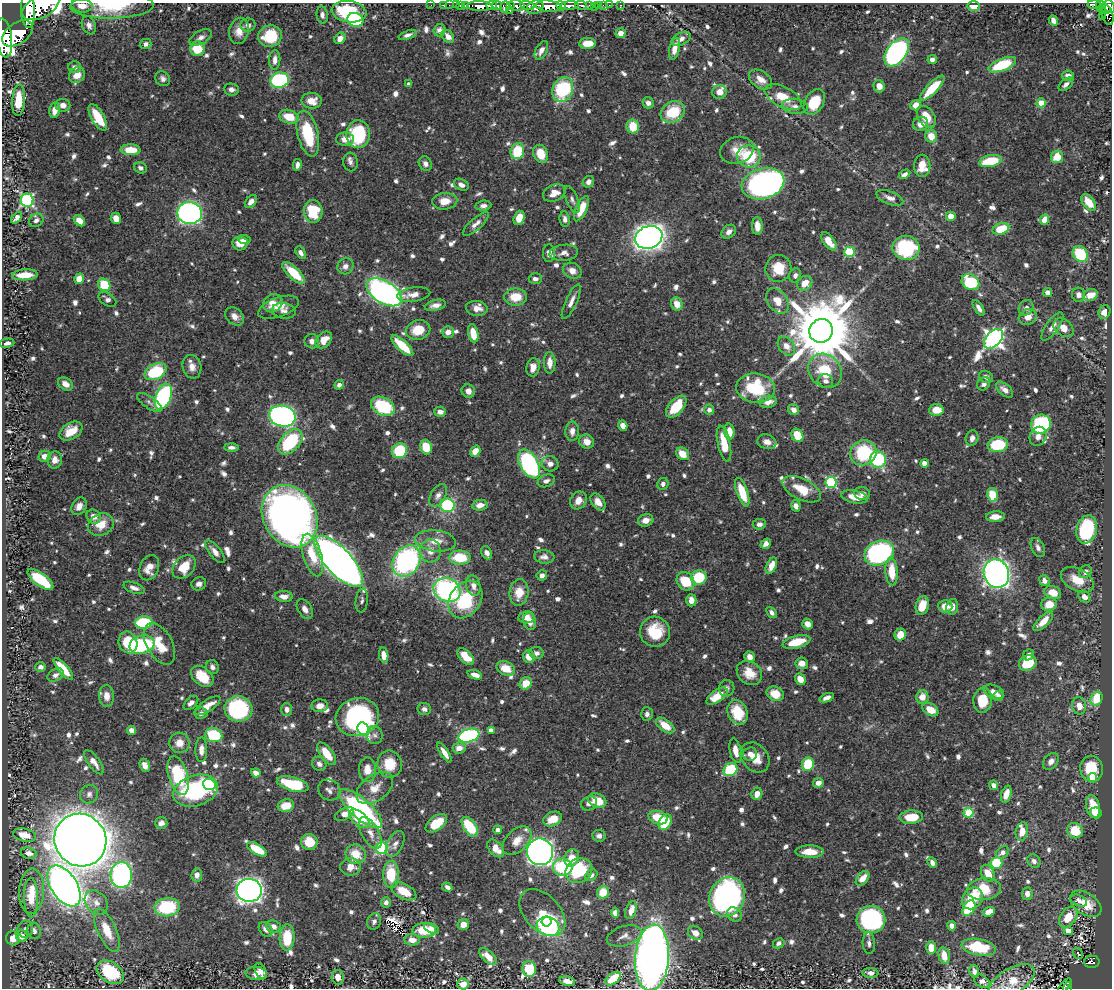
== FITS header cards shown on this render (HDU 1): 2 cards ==
NAXIS1  =                 1110
NAXIS2  =                  986

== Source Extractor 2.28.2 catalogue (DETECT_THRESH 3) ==
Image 1110 x 986 px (HDU 1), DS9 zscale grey, 1 PNG px = 1 image px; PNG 1114 x 990 px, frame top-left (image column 1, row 986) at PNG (2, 3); each listed source drawn as its Kron ellipse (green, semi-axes under 4 px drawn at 4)
Background 0.603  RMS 0.011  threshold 0.033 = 3 sigma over >= 5 px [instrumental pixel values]
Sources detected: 944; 1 with non-positive FLUX_AUTO (blend fragments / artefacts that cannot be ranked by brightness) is neither listed nor drawn; of the other 943, the 500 brightest by FLUX_AUTO listed and drawn (443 fainter detections omitted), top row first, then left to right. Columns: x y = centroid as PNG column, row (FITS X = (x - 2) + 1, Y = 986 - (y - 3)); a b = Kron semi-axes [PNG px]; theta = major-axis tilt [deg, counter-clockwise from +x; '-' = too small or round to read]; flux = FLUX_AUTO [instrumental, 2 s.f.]
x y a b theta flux
1094 4 6 3 -3 94
431 5 2 2 - 7.2
443 5 2 2 - 8.9
449 5 2 2 - 11
456 5 2 2 - 11
460 5 3 2 - 17
527 5 7 3 -13 330
581 5 6 3 -3 150
589 5 3 3 - 120
599 5 3 3 - 35
603 5 2 2 - 6.5
609 5 2 2 - 7.2
620 5 3 3 - 11
1100 5 4 4 - 140
82 6 11 6 -5 7.6
112 6 42 12 1 38
465 6 3 3 - 26
480 6 12 5 -1 1100
491 6 5 3 - 700
497 6 5 3 - 410
510 6 3 3 - 75
517 6 8 5 -17 560
548 6 13 5 -5 2100
561 6 5 3 - 510
569 6 9 4 4 820
973 6 6 5 - 9.3
1110 6 7 5 -61 380
41 7 20 11 28 3800
505 7 6 4 68 190
535 7 8 6 26 610
594 7 3 2 - 7.7
1102 9 4 3 - 52
28 10 18 7 -88 3200
510 10 3 3 - 70
1106 10 4 3 - 110
349 12 17 10 -8 40
322 15 8 5 -83 3.1
1107 15 11 5 -72 250
1102 16 3 2 - 12
355 20 8 7 - 54
1053 20 5 4 - 4.8
89 25 9 7 -68 4
248 25 7 6 - 3.5
439 30 6 6 - 3.2
239 31 13 9 77 8.7
17 33 17 10 35 3200
620 33 5 5 - 6.4
408 35 9 4 19 3.1
270 36 12 10 19 31
448 36 7 5 -50 4.7
201 37 12 6 28 3.8
4 38 19 8 -82 2700
340 38 6 5 - 5.3
681 39 10 6 27 4.5
588 43 8 5 2 12
146 44 6 5 - 3.1
197 49 7 7 - 23
675 49 11 5 77 7.7
541 50 10 5 63 4.7
897 52 16 9 53 210
932 59 5 4 - 3.4
275 60 10 5 87 4.5
1002 65 14 6 21 42
75 67 6 6 - 3.2
77 75 9 7 44 7.6
1068 76 6 5 - 5.1
163 79 8 7 - 2.9
279 80 9 7 9 90
761 80 13 8 -34 7
409 84 4 4 - 3.1
1066 84 8 5 39 3.6
879 86 6 5 - 7
932 88 16 5 46 27
231 89 7 6 - 3.5
563 90 12 10 66 59
719 92 7 7 - 6.7
783 97 20 10 -27 17
18 100 16 6 86 22
312 101 10 8 -3 9.4
814 102 14 9 58 24
648 103 6 5 - 3.7
1041 103 4 4 - 22
63 105 7 6 - 4.3
916 105 5 5 - 8.9
795 106 13 7 -7 4.2
55 110 8 5 79 7.1
673 112 13 10 30 30
98 117 15 6 -60 25
289 117 10 6 -16 16
926 117 12 8 -56 14
921 124 7 7 - 6.8
633 126 7 6 - 19
308 134 23 10 -77 39
358 134 14 12 86 58
931 136 6 6 - 11
345 139 9 6 2 6.9
131 150 10 5 -2 16
737 150 17 13 17 12
517 151 8 6 76 31
541 154 9 7 -66 16
749 156 12 11 - 38
1057 157 6 6 - 15
990 161 11 6 12 29
350 162 9 7 -83 3
425 164 7 6 - 3.4
297 165 6 4 77 3.4
922 166 11 8 -90 13
140 168 6 5 - 3
904 174 6 4 30 3.2
588 182 6 5 - 3.9
763 184 22 15 15 230
461 185 8 5 -27 4.2
554 193 12 8 22 7.5
890 198 14 6 -21 5.5
27 200 6 6 - 130
572 200 14 6 -67 3.2
251 201 7 5 54 3.9
445 201 12 8 5 10
1089 202 10 5 -51 11
483 206 8 5 7 3.5
581 209 13 5 65 16
313 211 11 9 -86 32
190 213 12 11 - 290
951 216 5 4 - 11
16 218 7 4 47 3.6
116 218 6 5 - 7
519 218 7 5 71 10
565 219 8 5 -82 3
36 220 7 6 - 3.3
1045 220 5 4 - 13
79 221 6 4 -44 8.2
476 224 16 6 41 4.5
757 226 9 5 -88 8.3
1001 229 8 5 18 22
729 232 8 6 42 4.1
649 237 14 11 20 640
244 240 6 4 -3 2.9
829 241 11 5 -54 10
240 243 7 7 - 7.9
906 248 14 12 -9 63
849 252 5 5 - 59
301 253 7 4 -59 3
549 253 9 6 87 3.9
564 253 14 8 6 5
1080 254 8 7 - 37
345 266 8 7 - 4.2
778 268 13 13 - 20
572 271 10 7 -25 5.7
294 273 15 5 -44 25
25 275 13 5 4 13
795 275 7 5 71 3
79 279 5 5 - 8.7
535 279 6 5 - 3.3
970 282 9 7 -34 44
805 283 8 7 - 10
104 285 6 5 - 29
384 292 20 11 -32 270
1048 292 4 4 - 4.4
414 294 17 7 7 6.3
1079 295 7 6 - 3.6
1090 295 7 5 16 11
515 297 11 8 1 15
107 299 10 6 -32 3.1
777 301 14 9 -55 12
571 302 19 5 65 5.6
273 303 10 8 33 8.8
677 304 7 5 -70 8.9
435 305 10 5 13 4.5
278 307 21 9 20 8.6
477 308 11 7 -6 6.3
979 308 9 4 -58 3.8
1026 308 8 7 - 3.5
284 311 12 7 -8 3.2
1104 312 7 5 70 7.8
235 316 10 8 -42 5.2
1028 317 9 7 26 7.1
1052 326 17 6 54 5.6
1063 328 11 8 -38 8.5
418 330 12 9 13 18
821 331 12 11 - 8700
448 332 6 5 - 5.1
473 333 9 5 -78 13
993 339 12 7 47 430
324 340 10 6 45 9.5
312 341 7 7 - 3.5
7 343 7 4 9 3
402 346 14 5 -43 25
786 346 10 7 -51 7.3
550 363 11 6 -89 7.2
192 367 12 9 -77 5.7
533 367 9 6 80 6.2
825 371 18 15 -47 29
155 372 11 7 26 52
986 377 7 5 -27 3.1
826 381 7 7 - 3.2
65 384 8 6 -31 6.6
984 384 7 6 - 3
339 385 5 4 - 3.2
755 388 19 14 -6 46
1005 390 10 5 -40 5.2
468 391 7 6 - 4.5
163 397 13 7 69 110
149 402 14 6 -34 2.9
768 402 9 6 8 6.8
383 406 12 8 -28 48
676 407 13 7 48 25
709 410 5 5 - 3
794 410 6 5 - 5
936 410 7 5 6 12
440 412 6 5 - 3.9
282 416 13 10 -13 290
1041 424 10 9 - 84
623 426 5 4 - 5.7
71 431 12 8 32 13
572 431 10 6 89 4.6
729 432 8 5 -84 10
797 435 7 5 -57 19
1038 436 10 8 69 5.2
972 438 8 6 73 4.5
290 442 15 9 46 61
587 442 7 7 - 6.9
767 442 10 7 -16 4.7
724 443 18 6 -77 17
998 445 10 7 7 42
231 447 7 4 -1 2.9
426 447 7 5 -72 21
399 451 8 7 - 33
475 451 6 4 55 9.1
863 453 13 12 - 50
683 454 7 5 -46 11
44 456 6 5 - 6.8
878 459 8 8 - 64
55 460 8 7 - 6
924 463 4 4 - 9.6
529 464 16 9 -61 150
550 464 8 7 - 4.7
546 481 9 6 22 3.2
831 482 5 5 - 91
663 484 6 5 - 3.2
802 489 21 10 -26 19
742 492 15 5 -71 22
862 493 8 6 -12 3.8
438 495 12 7 60 4.6
992 495 7 5 -78 26
855 497 13 6 -12 11
578 500 9 7 52 7
598 502 9 6 -53 6.1
447 505 7 6 - 70
480 505 7 5 10 5.6
79 506 9 7 59 5
796 506 6 4 -78 4.4
290 516 33 26 -61 630
94 517 7 6 - 5.9
995 517 9 5 4 7.6
646 520 8 6 16 5.5
759 524 6 5 - 3.3
101 525 13 10 25 13
1087 529 14 10 75 60
435 541 20 10 -6 12
766 544 5 4 - 3.5
1038 547 10 6 -65 3.5
430 551 11 10 - 8
215 552 14 5 -51 5.7
487 553 7 5 -61 3.8
879 553 15 12 23 130
312 555 22 9 -73 21
544 557 10 6 -7 4.3
460 558 10 7 -2 28
339 561 33 13 -47 1000
407 561 17 13 55 150
771 566 9 5 65 7.2
184 567 13 9 46 19
149 568 13 9 68 9.2
892 571 14 6 -87 18
1085 572 7 5 51 4.1
996 574 14 12 -67 450
542 575 5 5 - 3.1
699 577 7 7 - 28
40 579 15 6 -37 41
1077 580 18 11 -28 15
685 581 10 8 -50 22
1044 581 5 5 - 3.6
199 584 7 6 - 3.7
473 586 10 7 -76 5
134 588 11 5 -19 3.3
447 590 14 11 -24 150
519 593 13 9 82 13
1053 593 9 6 -19 13
284 596 9 5 -5 6
1084 597 7 5 -43 4.5
362 600 12 6 83 3
465 600 20 15 55 50
691 600 6 5 - 5.8
1049 604 8 6 11 12
922 606 9 6 75 14
945 606 7 6 - 8
952 607 8 6 79 5.5
305 609 10 7 -56 5.1
771 612 6 4 -51 2.9
526 617 8 6 7 5.7
530 621 9 6 -78 6
1043 621 12 5 45 9.8
144 623 9 6 2 52
808 624 5 5 - 5.1
655 632 15 15 - 28
900 635 6 5 - 11
128 642 11 9 -71 25
796 642 14 6 15 18
159 644 22 12 -61 20
142 645 13 9 15 64
537 653 7 6 - 3.2
384 655 8 4 -81 6.6
1029 655 6 5 - 3
466 657 10 5 -46 18
529 657 6 5 - 7.8
750 657 5 5 - 5.5
802 663 6 6 - 6.7
1028 663 9 7 24 26
41 667 5 4 - 2.9
212 667 7 6 - 3
506 668 9 6 -24 13
63 669 14 5 -49 18
749 673 14 11 -39 13
56 675 9 6 28 3.1
475 675 7 4 -17 6.3
202 676 13 8 -41 23
800 679 6 5 - 8.4
526 683 6 5 - 13
727 688 8 7 - 3
994 692 11 6 -23 5
775 694 9 7 -23 13
107 696 10 7 -86 7
717 696 12 6 36 16
998 696 5 5 - 3.3
922 697 7 6 - 8.9
827 698 7 4 22 3.9
1097 699 7 5 64 23
983 700 12 9 84 22
191 703 9 5 43 4.1
207 706 15 6 33 9.2
320 706 8 6 5 5.6
1079 706 9 7 -80 7.2
238 709 14 12 -4 95
287 709 6 5 - 4.2
424 709 7 6 - 2.8
930 710 9 6 -31 11
738 712 13 9 -67 22
201 713 6 5 - 3
647 714 6 6 - 2.8
357 717 22 19 17 110
665 725 10 5 -36 14
363 729 7 5 -59 98
131 730 4 4 - 5.2
491 730 4 4 - 5.2
214 735 9 7 -14 39
375 735 9 8 - 3.1
469 735 11 6 17 130
179 743 10 10 - 8.4
459 748 6 5 - 6.5
201 750 12 6 89 5.4
735 751 12 5 -77 9.3
444 753 11 4 -58 6
327 754 13 6 -53 17
750 754 7 6 - 4.9
755 757 16 13 -50 14
1051 761 9 6 52 4.4
94 762 14 6 -54 6
319 764 7 6 - 3.2
390 764 13 12 - 19
808 764 7 6 - 32
145 765 7 5 -70 4.7
1091 769 13 11 -80 24
367 770 12 8 -87 10
730 770 7 6 - 47
256 773 5 4 - 5.3
178 776 20 9 -74 55
1092 778 5 4 - 18
818 783 5 5 - 5.6
293 784 16 7 -15 42
209 785 6 5 - 110
994 785 5 4 - 4.9
375 788 21 13 37 13
329 790 11 10 - 3.9
196 791 23 15 18 85
89 794 9 8 - 3.6
757 794 6 5 - 6.7
1006 794 8 5 72 7.7
597 801 9 7 -20 19
589 803 8 6 27 3.7
286 806 8 6 10 13
1093 807 12 6 -77 14
361 808 27 10 -41 130
969 813 5 5 - 47
1096 813 6 5 - 9
345 814 10 5 26 8.3
658 817 9 6 -16 20
911 817 12 6 3 20
359 819 12 6 -38 22
553 819 10 7 25 14
665 822 8 6 63 21
161 823 6 5 - 3.8
436 823 12 7 36 21
470 827 11 6 -54 32
497 830 4 4 - 3.8
1022 831 9 6 78 9.8
1075 831 8 7 - 21
370 833 17 8 -60 7.3
24 835 12 6 -14 10
599 836 7 6 - 3.1
80 840 27 25 -51 1800
517 841 17 10 46 9.8
309 842 8 8 - 16
395 844 14 7 64 4.8
382 848 6 5 - 91
496 848 10 6 -49 11
257 849 11 5 -31 25
540 852 13 13 - 640
809 852 14 6 0 14
1003 852 7 5 39 3.7
29 853 8 5 -14 4.4
356 854 10 9 - 15
572 858 9 7 68 12
1034 861 7 6 - 3
932 863 6 4 -67 3.2
996 863 6 5 - 36
351 867 10 8 1 7.2
563 867 10 8 -5 55
579 871 14 12 31 43
988 873 9 6 -64 14
391 874 13 8 90 27
121 875 13 11 89 180
197 875 6 5 - 4.7
591 875 6 5 - 3
863 878 8 5 48 8.2
64 886 23 13 -57 760
447 887 5 4 - 3
984 889 17 11 6 25
249 890 12 11 - 610
32 891 22 12 86 15
404 891 14 7 -28 17
603 892 6 5 - 16
1027 894 6 5 - 4.4
31 897 20 7 -88 9.9
727 897 20 17 64 220
972 898 11 9 49 24
1079 901 9 5 -24 3.1
96 902 13 10 -48 7
386 902 5 5 - 3
1086 904 17 11 -34 15
167 907 13 9 7 48
969 908 8 5 59 33
631 910 9 5 70 7.2
542 912 27 17 -47 28
989 912 6 4 19 8.9
615 913 5 4 - 3.4
734 915 8 6 -40 4
1068 917 11 7 53 13
871 919 14 13 - 150
374 921 8 6 64 3
547 921 5 5 - 42
463 924 6 5 - 7.5
952 926 5 4 - 5.6
273 927 7 6 - 5.2
548 927 11 9 -18 150
431 928 8 4 -28 3.4
25 929 8 7 - 3.3
266 929 8 6 -52 4.7
107 930 23 9 -65 16
424 930 12 7 1 23
34 931 8 6 -71 3.6
1068 931 4 4 - 17
695 933 8 6 -32 7.1
22 936 6 5 - 7.7
624 936 18 9 16 5.3
287 937 13 7 88 24
13 938 7 6 - 7.8
412 940 7 5 -7 7.6
779 943 6 5 - 3.1
869 943 11 6 -87 3.3
979 947 17 8 -10 36
931 948 6 5 - 14
1078 953 6 3 -56 4.6
488 956 11 5 -42 7.9
944 956 8 5 -77 10
652 958 33 17 86 680
1092 962 7 6 - 110
529 969 8 6 -79 31
261 971 8 5 -60 3.6
974 971 6 4 -80 3.3
110 972 15 10 -35 45
870 973 8 5 -3 3.1
256 974 11 6 -6 10
338 977 7 6 - 6.2
613 979 9 5 37 24
567 981 8 4 -10 6.6
982 981 8 5 -32 4.1
1011 982 26 13 32 22
463 984 6 5 - 10
1065 986 9 2 48 16
1067 987 5 3 - 13
At the frame edge (FLAGS 8, measured only in part): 11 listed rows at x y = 1094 4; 1100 5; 82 6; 112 6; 1110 6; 41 7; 28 10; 4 38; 652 958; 1011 982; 1067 987
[443 fainter detections neither listed nor drawn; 1 non-positive-flux detection neither listed nor drawn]